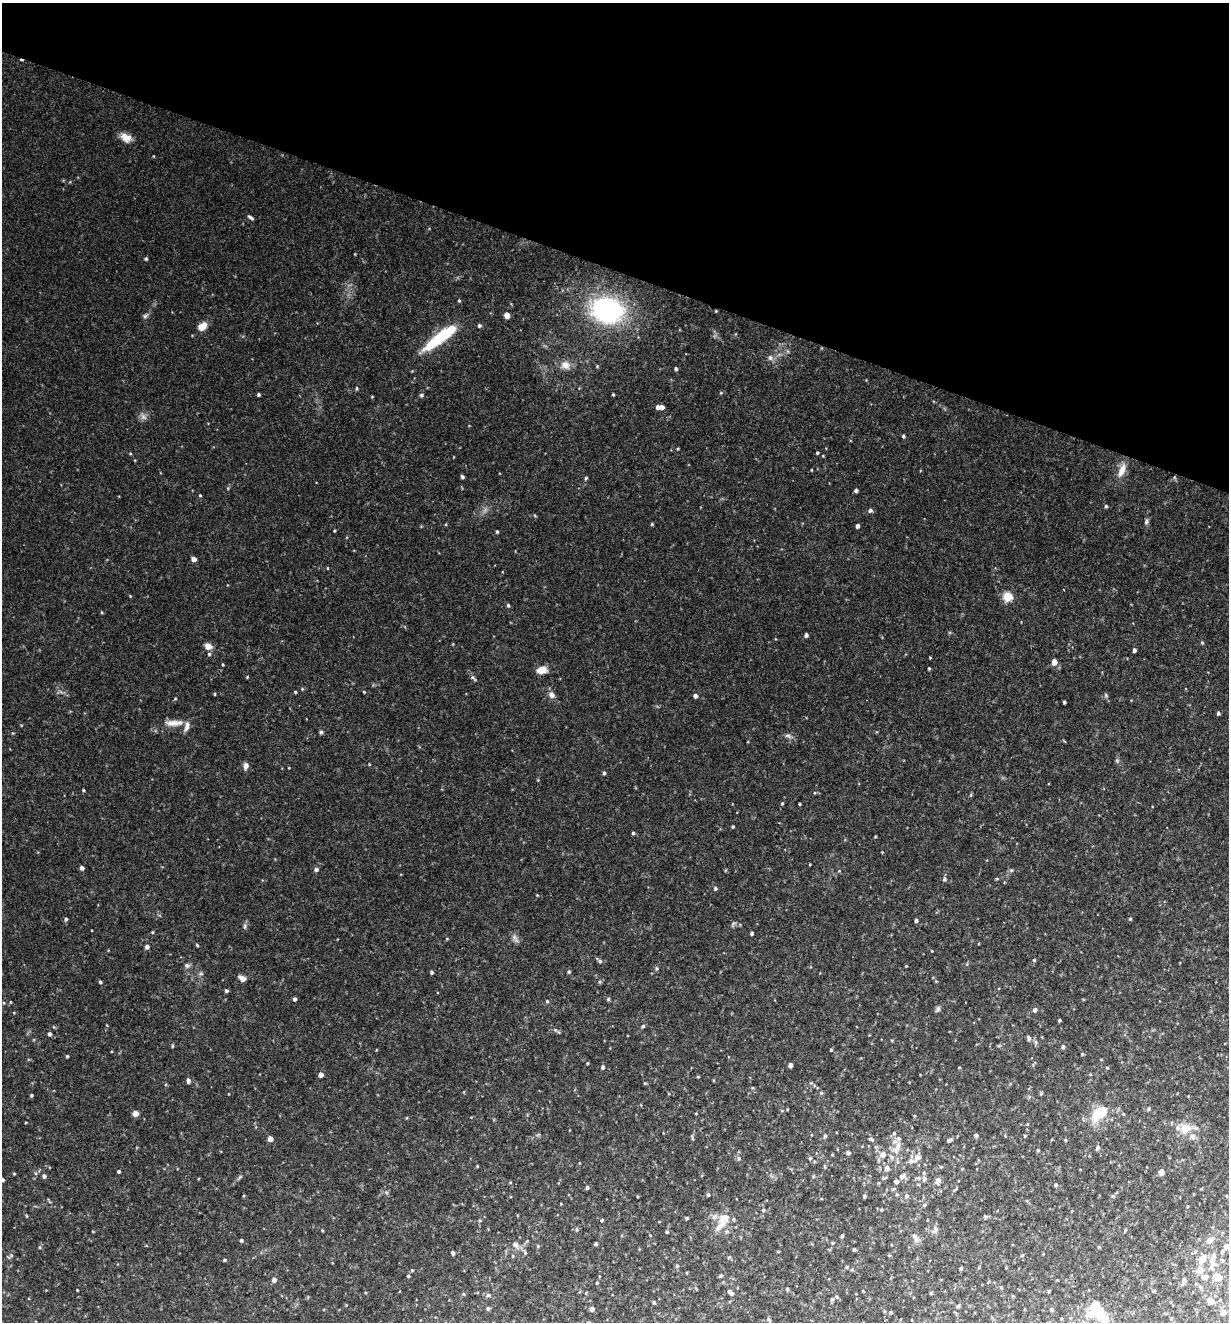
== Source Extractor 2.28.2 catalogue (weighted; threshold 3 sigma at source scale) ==
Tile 2 of 4 x 4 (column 2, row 1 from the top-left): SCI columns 1414-2640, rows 3982-5301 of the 5406 x 5321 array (HDU 1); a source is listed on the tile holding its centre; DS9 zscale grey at full resolution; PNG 1231 x 1324 px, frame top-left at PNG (2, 3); no overlay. Shown black and unused: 20% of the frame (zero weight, under 2 of 3 exposures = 3% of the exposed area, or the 3 px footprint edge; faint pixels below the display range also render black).
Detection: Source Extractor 2.28.2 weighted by HDU 2 'WHT'; one run over the whole footprint, this tile lists its part. Background 0.137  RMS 0.0082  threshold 0.0371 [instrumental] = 3 sigma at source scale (4.5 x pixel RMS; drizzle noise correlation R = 1.50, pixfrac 1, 0.05/0.05 arcsec/px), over >= 5 px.
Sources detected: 205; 1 too faint to see at this stretch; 1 inside a brighter object's white glare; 1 cosmic-ray / hot-pixel residue — not listed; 12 inside a brighter listed object's ellipse — not listed separately; the other 190 listed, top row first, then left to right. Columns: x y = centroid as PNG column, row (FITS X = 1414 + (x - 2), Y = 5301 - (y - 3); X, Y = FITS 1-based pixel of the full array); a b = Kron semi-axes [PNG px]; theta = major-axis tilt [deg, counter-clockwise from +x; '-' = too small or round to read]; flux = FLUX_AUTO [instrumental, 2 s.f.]
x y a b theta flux
126 137 13 9 -26 6.1
250 217 8 3 -35 1.4
146 259 5 4 - 1
459 300 4 3 - 0.65
607 310 30 24 -13 100
507 315 4 4 - 7
202 326 10 7 37 7.7
479 326 5 4 - 1.1
443 336 41 11 36 32
770 358 7 5 -88 2.1
565 365 11 9 -40 5.5
676 369 4 3 - 1.1
356 388 5 3 - 0.79
258 394 3 3 - 1.1
613 394 3 3 - 0.75
421 395 5 5 - 1.1
661 407 5 4 - 3.5
903 436 4 4 - 1.1
817 453 4 3 - 0.77
1122 470 19 8 69 6.8
462 477 4 3 - 1.3
586 478 4 3 - 0.84
856 490 4 3 - 1.6
200 495 4 3 - 0.64
1106 506 4 3 - 1.1
870 510 5 5 - 1.6
1146 521 7 5 87 1.6
652 524 5 3 - 0.72
857 526 4 3 - 2.3
497 531 3 3 - 0.99
194 559 4 4 - 4.1
1008 596 5 5 - 38
508 605 5 4 - 1
806 635 4 3 - 2
1202 643 5 3 - 0.67
208 646 11 8 -18 4.4
1134 650 4 3 - 1.8
1054 662 5 4 - 6.9
929 668 3 3 - 0.81
541 670 9 7 13 7.8
247 677 4 4 - 0.58
295 692 4 3 - 0.7
364 692 4 3 - 0.59
214 694 4 3 - 0.64
552 695 9 7 -55 3.1
695 696 4 4 - 2.7
1064 702 3 3 - 1
1218 713 4 4 - 1.2
173 723 20 8 3 6.5
321 732 5 5 - 1.1
788 736 7 5 -30 1.7
246 766 8 5 80 3.2
604 773 4 3 - 1.3
83 790 3 3 - 0.77
782 803 4 4 - 0.63
800 804 4 2 - 0.72
633 833 4 4 - 1.1
82 868 4 4 - 2.3
316 869 5 4 - 1.9
1011 870 5 4 - 0.97
944 879 5 5 - 1.6
715 888 5 5 - 1.3
66 919 4 4 - 1.2
1130 919 3 3 - 0.84
916 921 4 3 - 1.4
245 926 7 4 89 1.3
752 933 3 3 - 1.5
197 945 5 3 - 0.73
147 947 5 4 - 2.4
1034 960 4 4 - 0.86
600 961 5 5 - 1.3
187 965 6 5 - 1.6
432 972 4 4 - 1.2
569 972 5 4 - 0.95
242 979 8 5 -35 3.9
100 982 3 3 - 0.96
226 991 4 4 - 1.3
295 999 4 4 - 1.8
608 999 5 4 - 0.89
547 1001 4 3 - 0.74
938 1009 7 6 - 1.6
1035 1010 5 4 - 1.8
1059 1020 3 3 - 0.93
643 1026 4 4 - 1.1
49 1034 4 4 - 1.6
1029 1038 6 5 - 1.8
1036 1042 6 4 -90 1.3
172 1046 5 3 - 0.73
1063 1047 4 4 - 1.5
831 1050 4 3 - 0.74
1082 1054 4 4 - 0.74
67 1056 4 3 - 0.83
587 1063 4 2 - 0.64
790 1065 4 4 - 3.1
603 1067 4 4 - 1.5
959 1068 4 2 - 0.51
1107 1068 4 4 - 0.74
321 1075 4 4 - 4.6
188 1081 6 4 90 2.1
821 1092 5 3 - 0.83
1041 1093 5 4 - 0.88
31 1095 4 3 - 0.82
1148 1108 5 4 - 1.2
135 1113 4 4 - 6.3
1098 1114 20 11 42 19
1186 1128 9 8 - 10
1196 1128 6 5 - 1.5
894 1133 5 4 - 0.92
976 1135 4 4 - 1.6
825 1136 5 4 - 1.1
1025 1136 4 3 - 0.55
1193 1136 8 7 - 2.5
270 1139 4 4 - 5.3
871 1139 5 4 - 1.3
949 1140 5 5 - 1.4
1065 1140 4 3 - 0.73
1097 1147 5 4 - 1.5
897 1148 22 8 63 7.9
1038 1150 4 3 - 0.78
848 1153 5 4 - 1.4
882 1155 7 6 - 4.3
917 1157 10 8 -19 3.6
739 1158 5 3 - 0.95
810 1158 4 4 - 1
887 1168 5 5 - 3.6
119 1171 3 3 - 1.2
1161 1172 5 4 - 6.8
14 1174 4 3 - 0.61
44 1176 5 4 - 2
813 1176 4 4 - 0.81
902 1176 9 6 45 2.9
924 1179 6 6 - 2.3
2 1180 4 4 - 1.8
938 1181 5 5 - 4.5
1056 1185 5 3 - 0.95
587 1187 4 4 - 1.3
708 1195 4 3 - 1.2
864 1196 4 3 - 1.3
907 1196 5 5 - 1.5
924 1205 5 5 - 1.1
763 1210 4 4 - 0.94
985 1216 6 4 -19 1
687 1218 3 3 - 1
724 1218 11 8 51 8.9
602 1220 3 3 - 2
576 1229 5 3 - 0.87
935 1229 9 6 89 2.5
1125 1230 5 3 - 0.84
667 1232 4 3 - 1
842 1236 4 4 - 1.1
916 1239 9 6 -75 2.9
241 1240 4 3 - 1.1
1209 1240 8 6 46 4.1
515 1244 6 6 - 3.1
596 1244 3 3 - 1.1
1226 1246 11 7 1 4.5
854 1249 4 3 - 1.1
453 1253 4 3 - 1.5
525 1253 4 4 - 0.89
1202 1259 7 5 54 9.1
224 1260 4 3 - 0.94
1212 1264 9 8 - 3.7
677 1266 5 4 - 1
846 1267 5 3 - 0.79
961 1269 4 3 - 0.93
1200 1269 6 6 - 7
412 1270 4 4 - 0.69
721 1275 4 4 - 0.94
408 1276 3 3 - 0.96
1204 1277 7 6 - 3.6
1218 1277 8 6 -46 9.5
274 1280 4 4 - 2.9
1184 1280 6 5 - 2.2
597 1283 3 3 - 0.65
787 1289 6 3 73 0.77
1049 1291 4 3 - 0.78
730 1292 8 4 -43 2.4
931 1293 3 3 - 0.91
488 1295 5 5 - 1.3
832 1299 5 5 - 1.4
654 1302 4 3 - 0.88
1211 1302 8 6 -22 4.2
958 1306 6 4 2 0.85
488 1308 5 4 - 1.3
592 1309 4 4 - 2.8
1051 1309 5 3 - 0.91
891 1312 4 3 - 0.75
1099 1312 19 14 -80 12
1223 1312 5 5 - 4.7
769 1320 8 3 -70 1.2
Isophote crosses this tile's border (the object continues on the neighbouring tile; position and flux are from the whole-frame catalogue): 2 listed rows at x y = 2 1180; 1226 1246
Unlisted compact peaks at least as high as the median listed source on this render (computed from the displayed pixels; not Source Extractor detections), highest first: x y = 733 827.